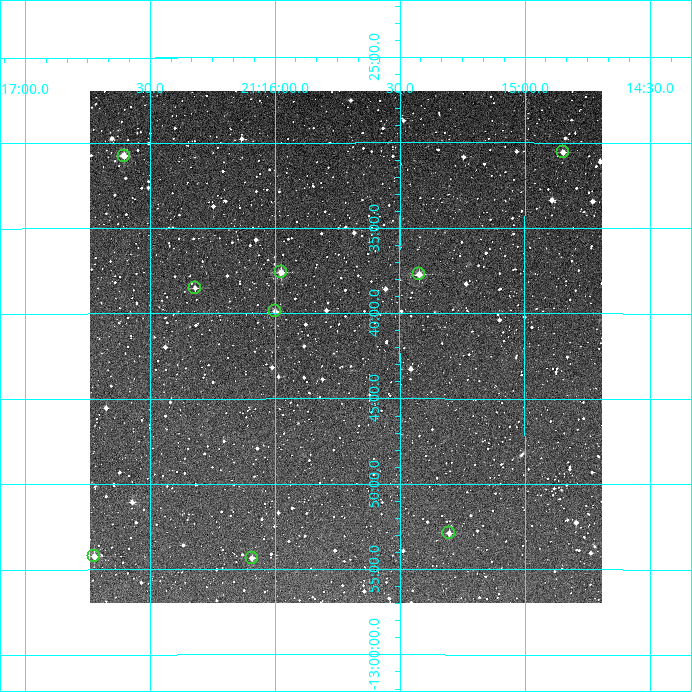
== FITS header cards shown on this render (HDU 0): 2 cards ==
NAXIS1  =                  512
NAXIS2  =                  512

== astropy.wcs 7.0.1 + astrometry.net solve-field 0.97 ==
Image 512 x 512 px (HDU 0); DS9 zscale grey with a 90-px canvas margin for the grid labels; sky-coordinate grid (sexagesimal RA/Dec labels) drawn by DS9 from the SOLVED WCS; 9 Tycho-2 reference stars matched to detected sources circled (green)
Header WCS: RA---TAN/DEC--TAN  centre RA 21:15:43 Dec -12:42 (318.93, -12.70 deg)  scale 3.52 arcsec/px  FOV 30.0' x 30.0'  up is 0 deg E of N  parity normal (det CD < 0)
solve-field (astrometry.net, Tycho-2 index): VERIFIED the header's WCS against the Tycho-2 star catalogue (verified at 2 index scales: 7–9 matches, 0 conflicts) and refined it, rather than solving blind
Solved WCS: RA---TAN-SIP/DEC--TAN-SIP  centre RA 21:15:43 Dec -12:42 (318.93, -12.70 deg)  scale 3.51 arcsec/px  FOV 30.0' x 30.0'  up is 0 deg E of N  parity normal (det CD < 0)
The solver's refit moves the header's centre by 1.2 arcsec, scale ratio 0.9998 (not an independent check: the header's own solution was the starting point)
Tycho-2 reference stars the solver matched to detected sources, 9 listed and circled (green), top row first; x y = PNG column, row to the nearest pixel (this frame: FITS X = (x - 90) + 1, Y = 512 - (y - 91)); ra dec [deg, ICRS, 3 dp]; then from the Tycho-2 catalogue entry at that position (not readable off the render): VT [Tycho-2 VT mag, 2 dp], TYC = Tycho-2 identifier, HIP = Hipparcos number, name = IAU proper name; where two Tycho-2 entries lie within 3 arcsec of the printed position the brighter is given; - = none
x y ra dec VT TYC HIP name
563 152 318.712 -12.509 11.61 5780-853-1 - -
124 156 319.151 -12.512 10.63 5780-799-1 - -
281 272 318.994 -12.627 11.27 5780-674-1 - -
419 274 318.856 -12.629 10.80 5780-774-1 - -
195 288 319.080 -12.642 12.15 5780-882-1 - -
275 311 318.999 -12.665 11.64 5780-629-1 - -
449 533 318.826 -12.881 12.08 5780-1040-1 - -
94 556 319.181 -12.904 11.31 5780-1062-1 - -
252 558 319.023 -12.906 11.77 5780-1066-1 - -